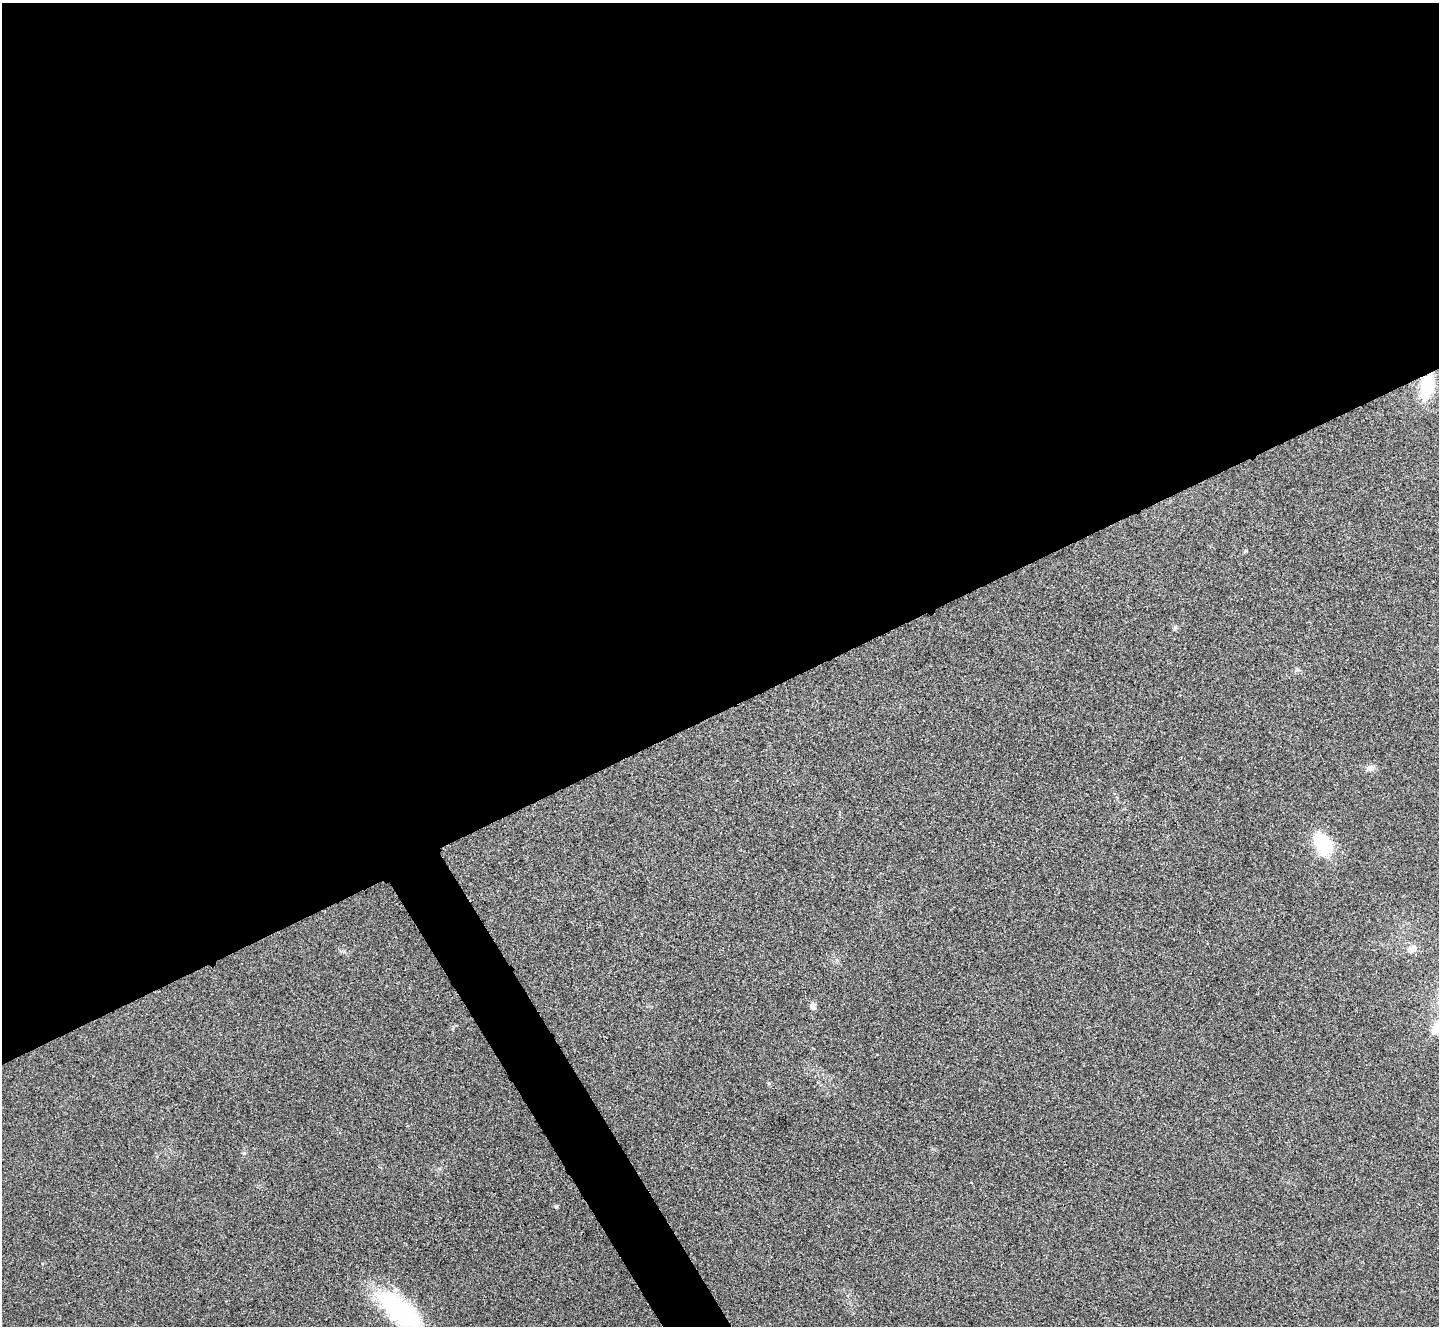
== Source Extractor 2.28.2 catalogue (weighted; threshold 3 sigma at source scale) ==
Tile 2 of 4 x 4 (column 2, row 1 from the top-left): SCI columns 1443-2879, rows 4133-5456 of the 5763 x 5753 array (HDU 1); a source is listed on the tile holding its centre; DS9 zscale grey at full resolution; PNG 1441 x 1328 px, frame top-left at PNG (2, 3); no overlay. Shown black and unused: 55% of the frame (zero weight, under 3 of 4 exposures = <1% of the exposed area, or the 3 px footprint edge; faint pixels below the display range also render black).
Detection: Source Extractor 2.28.2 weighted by HDU 2 'WHT'; one run over the whole footprint, this tile lists its part. Background 0.082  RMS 0.0073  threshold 0.0327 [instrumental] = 3 sigma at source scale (4.5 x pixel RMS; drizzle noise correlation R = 1.50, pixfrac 1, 0.05/0.05 arcsec/px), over >= 5 px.
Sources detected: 8; all 8 listed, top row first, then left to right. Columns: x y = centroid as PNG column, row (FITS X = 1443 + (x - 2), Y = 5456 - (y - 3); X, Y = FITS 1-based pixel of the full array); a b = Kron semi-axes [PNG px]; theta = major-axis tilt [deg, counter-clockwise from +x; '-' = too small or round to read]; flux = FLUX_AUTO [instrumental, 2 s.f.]
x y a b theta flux
1427 386 26 13 77 31
1175 627 6 5 - 1.3
1370 767 9 8 - 3.1
1323 844 31 20 -62 29
1412 949 12 8 29 5.9
813 1006 8 7 - 2.9
1438 1027 18 11 50 16
400 1310 58 24 -41 80
Overlapping masked pixels (flux is a lower limit): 1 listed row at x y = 1427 386
Isophote crosses this tile's border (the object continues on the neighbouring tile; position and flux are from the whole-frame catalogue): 2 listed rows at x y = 1438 1027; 400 1310